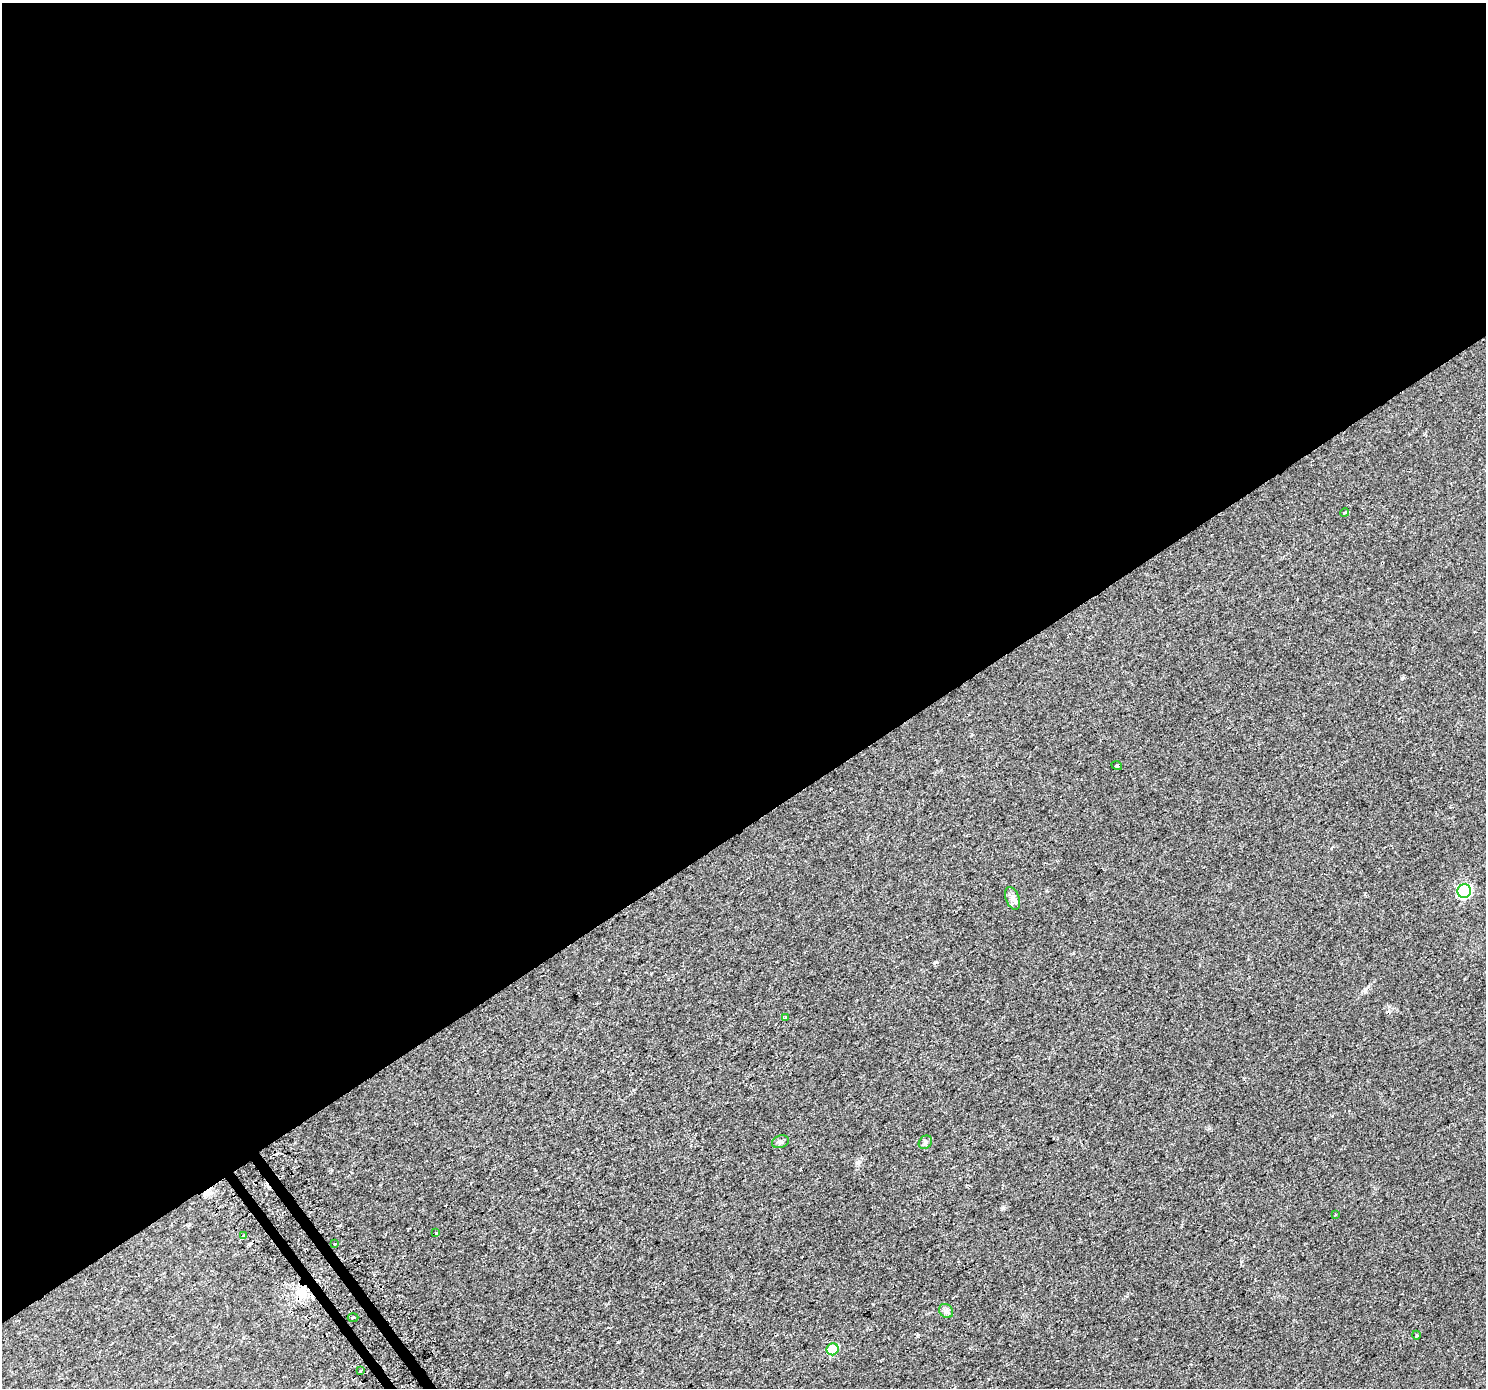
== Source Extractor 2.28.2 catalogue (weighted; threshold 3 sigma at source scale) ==
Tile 2 of 4 x 4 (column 2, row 1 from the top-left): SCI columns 1518-3001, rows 4378-5763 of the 6001 x 5911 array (HDU 1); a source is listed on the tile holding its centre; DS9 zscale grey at full resolution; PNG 1488 x 1390 px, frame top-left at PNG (2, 3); each listed source drawn as its Kron ellipse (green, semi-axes under 4 px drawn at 4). Shown black and unused: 60% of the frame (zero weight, under 2 of 3 exposures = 2% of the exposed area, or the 3 px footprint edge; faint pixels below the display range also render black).
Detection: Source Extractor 2.28.2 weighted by HDU 2 'WHT'; one run over the whole footprint, this tile lists its part. Background 0.0184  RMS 0.0036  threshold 0.016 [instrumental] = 3 sigma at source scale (4.5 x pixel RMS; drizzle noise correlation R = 1.50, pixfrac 1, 0.0396/0.0396 arcsec/px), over >= 5 px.
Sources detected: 19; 3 cosmic-ray / hot-pixel residue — neither listed nor drawn; the other 16 listed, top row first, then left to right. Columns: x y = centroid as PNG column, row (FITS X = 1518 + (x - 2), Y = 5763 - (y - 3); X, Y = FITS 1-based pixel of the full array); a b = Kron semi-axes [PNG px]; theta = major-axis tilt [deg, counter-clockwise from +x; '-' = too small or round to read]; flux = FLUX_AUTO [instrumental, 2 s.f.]
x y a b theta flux
1345 513 4 3 - 0.66
1117 766 5 3 - 0.42
1464 891 7 6 - 38
1013 898 12 7 -69 1.7
785 1017 4 3 - 1.1
780 1142 9 6 19 0.96
925 1142 7 6 - 0.78
1335 1214 3 2 - 0.43
436 1233 3 3 - 1.9
244 1236 3 3 - 1.1
335 1244 3 3 - 1
946 1311 8 6 -44 0.97
353 1318 5 3 - 0.54
1416 1335 4 3 - 0.3
833 1349 6 6 - 11
361 1370 3 2 - 0.44
Unlisted compact peaks at least as high as the median listed source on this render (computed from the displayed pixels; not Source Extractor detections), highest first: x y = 1003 1208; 857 1163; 1241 1261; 935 962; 1403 678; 917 1336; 1365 991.